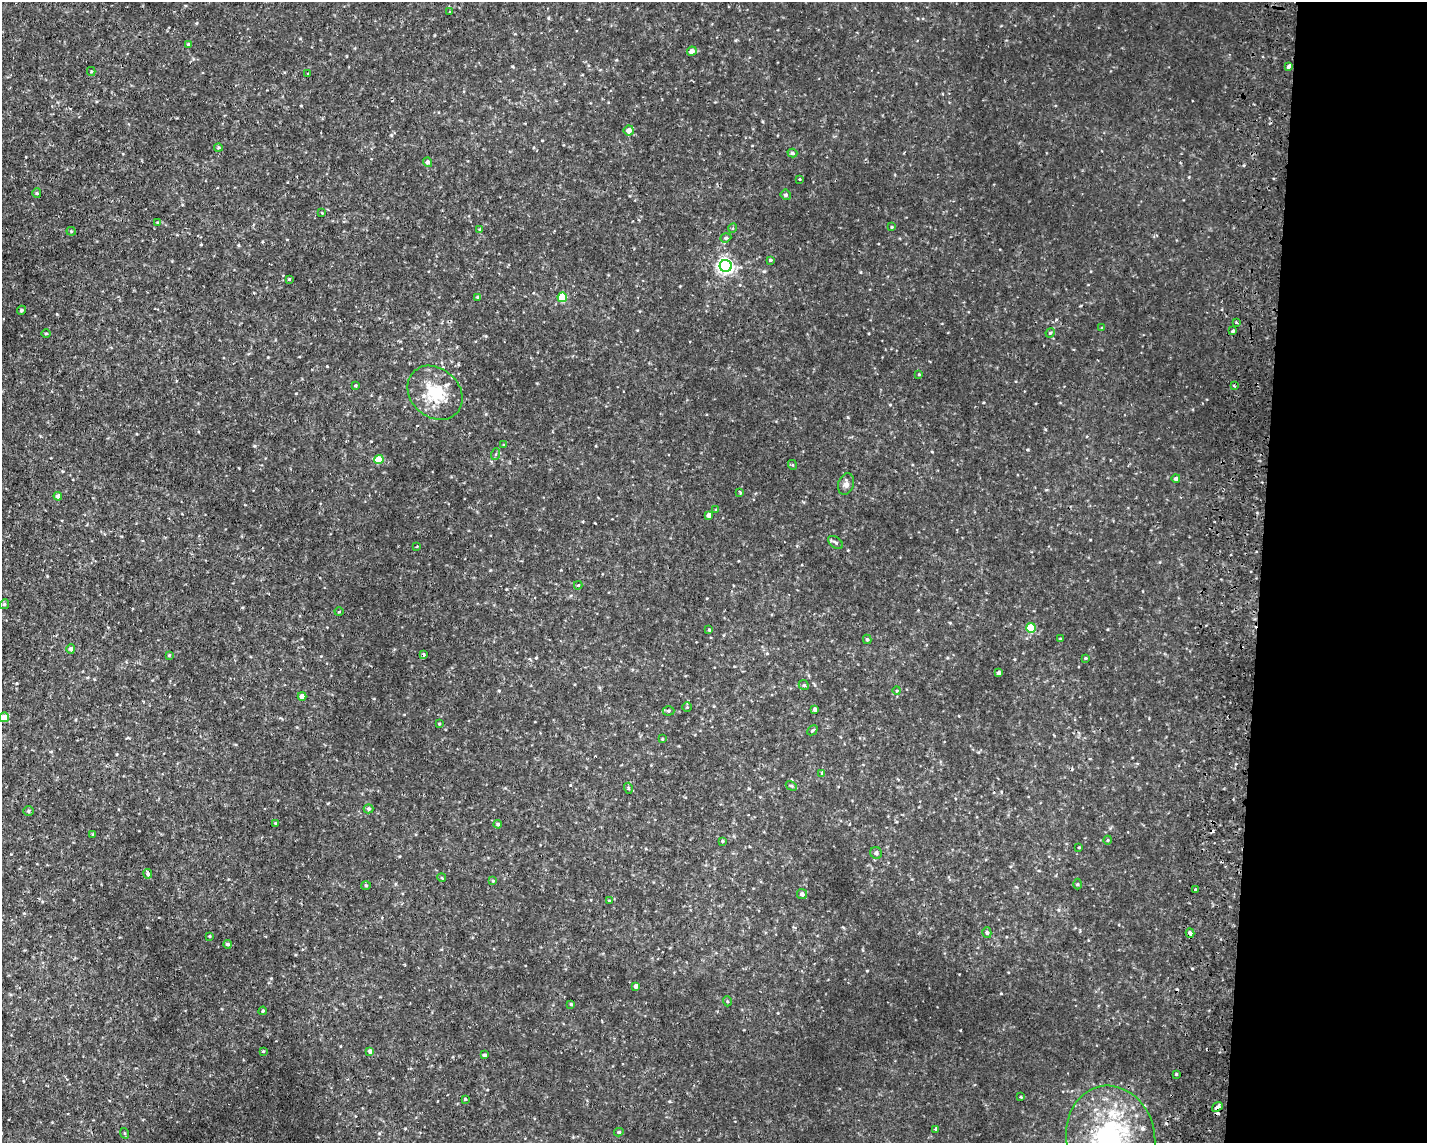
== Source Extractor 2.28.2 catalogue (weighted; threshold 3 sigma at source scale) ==
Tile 9 of 3 x 4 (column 3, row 3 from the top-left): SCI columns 3129-4553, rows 1171-2311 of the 4722 x 4622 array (HDU 1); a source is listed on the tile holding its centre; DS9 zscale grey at full resolution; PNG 1429 x 1145 px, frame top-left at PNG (2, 2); each listed source drawn as its Kron ellipse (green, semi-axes under 4 px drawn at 4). Shown black and unused: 12% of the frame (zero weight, under 2 of 3 exposures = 4% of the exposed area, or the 3 px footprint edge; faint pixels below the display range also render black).
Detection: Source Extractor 2.28.2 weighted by HDU 2 'WHT'; one run over the whole footprint, this tile lists its part. Background 0.00605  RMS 0.0038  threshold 0.0169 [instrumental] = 3 sigma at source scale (4.5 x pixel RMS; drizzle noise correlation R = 1.50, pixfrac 1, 0.05/0.05 arcsec/px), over >= 5 px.
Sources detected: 114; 3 cosmic-ray / hot-pixel residue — neither listed nor drawn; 3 inside a brighter listed object's ellipse — not listed separately; the other 108 listed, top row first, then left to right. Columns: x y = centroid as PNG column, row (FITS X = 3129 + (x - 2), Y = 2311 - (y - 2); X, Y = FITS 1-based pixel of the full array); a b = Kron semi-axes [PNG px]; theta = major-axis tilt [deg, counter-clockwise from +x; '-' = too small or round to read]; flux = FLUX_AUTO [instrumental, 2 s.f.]
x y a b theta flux
450 12 3 2 - 0.27
188 45 4 4 - 0.95
692 51 5 4 - 2.2
1288 66 4 3 - 1.1
91 71 4 4 - 0.4
308 74 4 3 - 0.25
629 130 5 5 - 2.5
218 148 4 4 - 0.43
792 153 5 4 - 0.64
428 162 5 4 - 1.1
800 179 3 3 - 0.29
37 193 5 4 - 0.45
786 195 5 5 - 0.75
322 213 4 3 - 0.27
158 222 4 3 - 0.35
892 227 4 4 - 0.33
733 228 5 3 - 0.4
480 229 3 3 - 0.28
71 231 5 4 - 0.39
726 238 5 4 - 0.58
770 260 3 3 - 0.54
726 266 6 6 - 130
289 279 3 3 - 0.38
477 297 4 4 - 0.4
562 297 5 5 - 16
21 310 5 4 - 0.47
1236 322 3 3 - 0.43
1102 328 4 3 - 0.36
1233 331 3 3 - 0.71
1050 333 5 3 - 0.39
46 334 5 3 - 0.4
919 374 4 3 - 0.36
355 386 3 3 - 0.39
1234 386 3 3 - 0.7
435 393 30 24 -43 15
504 445 4 3 - 0.27
496 454 6 4 72 0.52
379 459 4 4 - 9.3
793 465 5 3 - 0.29
1176 478 4 4 - 1.1
846 484 11 7 74 1.6
740 492 3 3 - 0.41
58 496 4 4 - 1.2
716 510 4 3 - 0.34
709 515 4 4 - 1.6
836 542 8 5 -36 0.8
417 546 3 2 - 0.3
578 585 4 3 - 0.39
4 604 5 4 - 0.54
339 612 4 3 - 0.3
1031 628 5 5 - 12
709 629 3 3 - 0.55
867 639 5 4 - 0.54
1060 639 3 3 - 0.3
71 649 5 4 - 0.89
424 654 4 3 - 0.57
169 655 4 3 - 0.36
1085 658 4 3 - 0.39
999 673 4 3 - 1.1
804 685 5 4 - 0.57
897 691 4 3 - 0.31
302 696 4 4 - 2.3
687 707 4 4 - 0.35
815 709 4 3 - 1.7
668 711 6 4 2 0.59
4 717 5 5 - 3.7
439 724 4 4 - 0.33
812 730 6 3 44 0.41
662 739 4 3 - 0.37
822 773 4 4 - 0.5
791 786 6 4 -30 0.52
628 788 5 3 - 0.38
368 809 5 4 - 0.8
28 811 5 4 - 0.58
275 823 3 3 - 0.29
498 824 4 4 - 0.6
93 834 4 3 - 0.37
1108 840 4 3 - 0.34
722 841 4 3 - 0.4
1079 847 3 2 - 0.28
876 853 6 5 - 1.1
148 874 5 4 - 1.4
442 878 4 3 - 0.29
493 881 4 4 - 0.35
1078 884 5 3 - 0.38
366 885 5 3 - 0.34
1196 889 4 3 - 2.7
802 894 5 5 - 1.1
609 901 4 3 - 0.28
987 933 5 4 - 0.61
1190 933 4 3 - 2.7
209 936 4 3 - 0.38
228 944 4 4 - 0.77
636 986 4 4 - 1.5
727 1001 5 3 - 0.31
571 1004 3 3 - 0.4
263 1011 4 3 - 0.46
263 1051 3 3 - 0.35
370 1051 4 4 - 1.2
484 1055 4 3 - 0.73
1176 1074 3 3 - 0.43
1021 1097 4 3 - 0.28
465 1099 4 3 - 0.32
1217 1107 6 3 38 3.5
936 1129 4 3 - 0.69
619 1132 4 3 - 0.6
124 1133 5 3 - 0.35
1111 1138 52 44 -78 59
Overlapping masked pixels (flux is a lower limit): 2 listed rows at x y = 1190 933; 1217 1107
Isophote crosses this tile's border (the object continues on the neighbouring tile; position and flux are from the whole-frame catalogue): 2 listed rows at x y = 4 717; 1111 1138
Unlisted compact peaks at least as high as the median listed source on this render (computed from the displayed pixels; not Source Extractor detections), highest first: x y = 327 366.